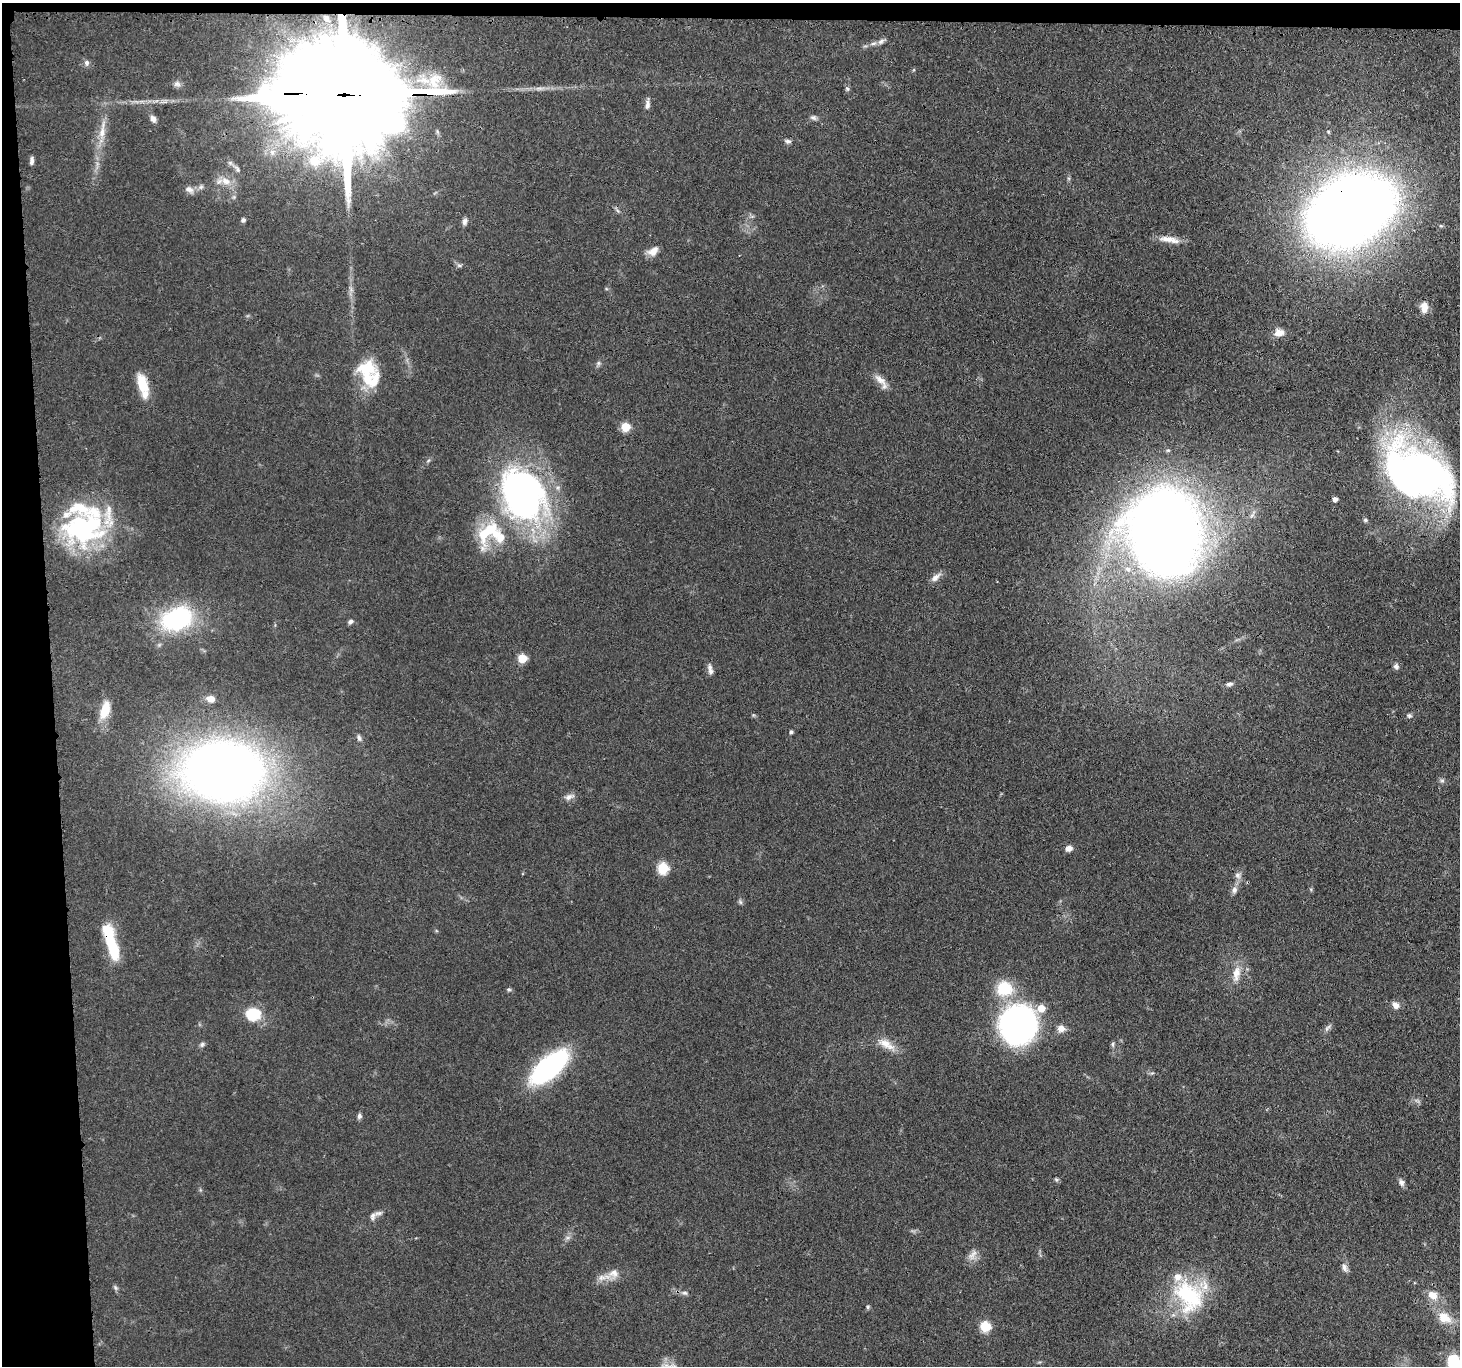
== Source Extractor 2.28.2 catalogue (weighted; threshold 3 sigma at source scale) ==
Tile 1 of 3 x 3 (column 1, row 1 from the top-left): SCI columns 23-1480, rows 2864-4227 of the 4416 x 4389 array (HDU 1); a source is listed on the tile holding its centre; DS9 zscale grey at full resolution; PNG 1462 x 1368 px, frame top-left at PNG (2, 3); no overlay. Shown black and unused: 5% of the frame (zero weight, under 3 of 4 exposures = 3% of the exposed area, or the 3 px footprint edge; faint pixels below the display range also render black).
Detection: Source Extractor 2.28.2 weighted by HDU 2 'WHT'; one run over the whole footprint, this tile lists its part. Background 0.112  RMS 0.0053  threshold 0.0237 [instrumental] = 3 sigma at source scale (4.5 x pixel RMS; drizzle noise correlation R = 1.50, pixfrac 1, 0.05/0.05 arcsec/px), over >= 5 px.
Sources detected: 98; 11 inside a brighter listed object's ellipse — not listed separately; the other 87 listed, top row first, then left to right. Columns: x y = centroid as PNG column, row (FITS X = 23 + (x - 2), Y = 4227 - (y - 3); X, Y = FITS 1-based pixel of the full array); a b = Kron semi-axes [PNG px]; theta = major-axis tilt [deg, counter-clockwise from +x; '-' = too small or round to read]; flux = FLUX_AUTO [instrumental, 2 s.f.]
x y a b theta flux
326 19 8 7 - 1.9
881 41 11 7 33 2.1
87 63 8 7 - 1.8
847 88 6 5 - 1.1
348 95 78 23 -1 31000
647 104 15 6 85 2.3
813 117 9 6 -20 1.5
153 119 9 6 -61 2.5
102 132 23 9 86 7.3
788 141 8 5 -15 1.5
272 152 10 8 71 3.5
32 161 9 4 87 1.7
237 169 11 6 -59 2
226 181 14 10 -30 6.2
201 187 7 6 - 1.4
189 189 12 8 -32 2.9
1349 211 54 39 28 1000
243 220 5 5 - 1.5
464 221 10 6 77 1.9
1441 226 6 3 -18 0.61
1167 239 27 8 -6 6.2
653 251 14 9 30 4.4
459 265 7 5 6 1.1
1424 307 14 9 -85 4.6
1279 332 13 10 -3 4.3
598 363 6 6 - 1.1
365 369 26 22 13 17
880 380 22 9 -41 4.9
142 383 24 12 -75 13
626 427 5 5 - 19
1416 474 66 43 -30 310
524 494 58 43 -60 190
1335 499 4 4 - 2.5
1365 520 5 5 - 0.82
83 528 53 41 3 87
488 531 49 21 59 31
1164 533 56 46 -85 910
936 577 16 8 42 3.2
177 619 27 18 23 70
350 621 7 5 23 1.4
522 658 6 5 - 17
1396 666 7 6 - 1.8
710 669 14 6 -78 2.5
1229 684 8 5 12 1.8
211 699 8 7 - 4.4
105 710 23 11 72 11
1409 716 7 6 - 1.1
791 732 5 4 - 0.89
359 738 10 6 -65 1.6
224 771 59 43 -4 660
1442 781 7 4 0 1.1
569 797 14 7 23 2.7
1069 848 8 6 19 2.8
663 868 6 6 - 34
1238 875 9 8 - 2.2
1234 890 9 7 88 2.3
740 902 7 5 -47 1
111 944 42 11 -74 27
1236 973 24 10 79 7.1
509 989 6 5 - 0.88
1004 989 18 17 - 19
1396 1005 9 7 -41 3.1
253 1014 11 10 - 24
1018 1025 31 29 66 200
1328 1028 13 5 49 1.6
1061 1029 9 8 - 3.4
202 1044 7 6 - 1.3
887 1044 27 10 -29 7.4
1113 1044 6 6 - 1
549 1067 34 15 41 110
1152 1073 6 4 40 0.8
359 1116 7 6 - 1.4
1056 1180 6 5 - 0.88
1401 1183 10 7 -67 2
378 1213 14 6 18 2.1
568 1238 8 4 18 1.2
972 1255 17 8 53 3.7
1345 1268 13 7 -69 2.4
614 1273 16 11 17 5.5
115 1288 8 5 -56 1
685 1293 8 6 -14 1.5
1433 1295 12 10 -25 6.2
1189 1296 47 34 -60 47
868 1307 6 4 70 0.8
1444 1317 19 14 -31 10
985 1326 6 6 - 32
1454 1363 15 10 -62 28
Overlapping masked pixels (flux is a lower limit): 3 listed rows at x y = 348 95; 1349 211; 111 944
Isophote crosses this tile's border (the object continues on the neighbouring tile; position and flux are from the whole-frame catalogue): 1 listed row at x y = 1454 1363